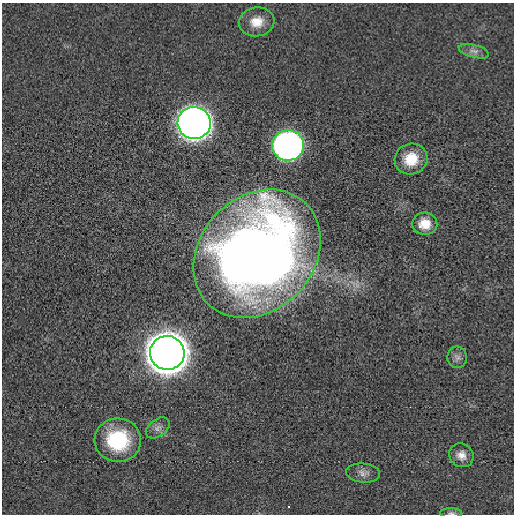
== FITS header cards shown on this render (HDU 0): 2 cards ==
NAXIS1  =                  512 / length of data axis 1
NAXIS2  =                  512 / length of data axis 2

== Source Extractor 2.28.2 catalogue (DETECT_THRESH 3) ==
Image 512 x 512 px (HDU 0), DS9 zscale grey, 1 PNG px = 1 image px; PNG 516 x 516 px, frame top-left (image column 1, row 512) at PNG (2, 3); each listed source drawn as its Kron ellipse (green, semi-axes under 4 px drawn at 4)
Background -1.10e-04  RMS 0.0038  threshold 0.0115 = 3 sigma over >= 5 px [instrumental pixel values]
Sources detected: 14; all 14 listed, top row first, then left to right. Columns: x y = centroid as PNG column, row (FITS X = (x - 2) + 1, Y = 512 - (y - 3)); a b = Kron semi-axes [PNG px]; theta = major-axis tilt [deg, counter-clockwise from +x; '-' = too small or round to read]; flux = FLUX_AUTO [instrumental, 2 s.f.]
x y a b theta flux
257 22 18 14 8 4.2
474 51 16 6 -15 1.3
194 123 16 16 - 480
288 145 16 15 - 160
411 159 16 15 - 6.3
425 224 12 11 - 4.1
257 254 70 57 47 310
167 353 17 17 - 1200
457 357 10 10 - 1.3
158 428 13 8 36 1.5
118 440 23 21 -5 18
461 455 12 11 - 2.4
363 473 17 9 -5 1.6
451 513 11 5 -1 0.64
At the frame edge (FLAGS 8, measured only in part): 1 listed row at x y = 451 513